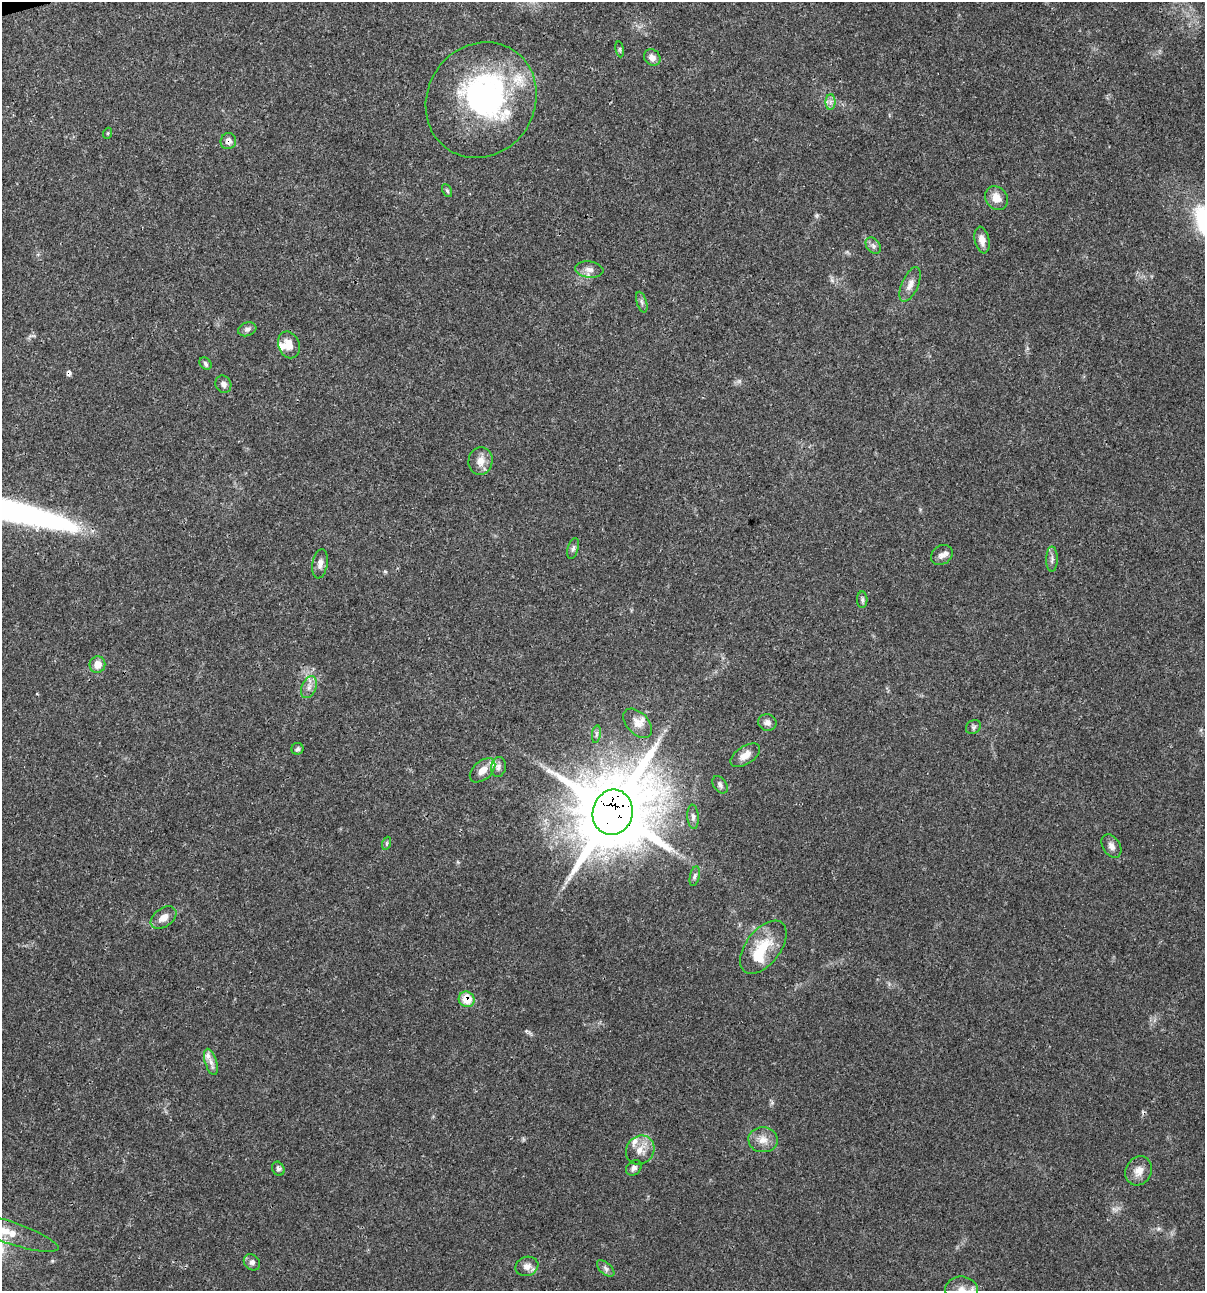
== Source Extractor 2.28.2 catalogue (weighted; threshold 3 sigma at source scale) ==
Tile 11 of 4 x 4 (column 3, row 3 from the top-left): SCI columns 2508-3710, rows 1294-2582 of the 4963 x 5162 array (HDU 1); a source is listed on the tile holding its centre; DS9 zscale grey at full resolution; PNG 1207 x 1293 px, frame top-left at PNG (2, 2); each listed source drawn as its Kron ellipse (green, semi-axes under 4 px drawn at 4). Shown black and unused: <1% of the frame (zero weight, under 3 of 4 exposures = <1% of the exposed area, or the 3 px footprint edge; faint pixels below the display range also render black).
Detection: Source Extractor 2.28.2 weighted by HDU 2 'WHT'; one run over the whole footprint, this tile lists its part. Background 0.0314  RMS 0.002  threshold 0.0091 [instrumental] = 3 sigma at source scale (4.5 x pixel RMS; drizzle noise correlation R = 1.50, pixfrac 1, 0.0396/0.0396 arcsec/px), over >= 5 px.
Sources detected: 63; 2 inside a brighter object's white glare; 1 cosmic-ray / hot-pixel residue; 1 long thin detection or spike segment (spike, bleed or trail) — neither listed nor drawn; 6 inside a brighter listed object's ellipse — not listed separately; the other 53 listed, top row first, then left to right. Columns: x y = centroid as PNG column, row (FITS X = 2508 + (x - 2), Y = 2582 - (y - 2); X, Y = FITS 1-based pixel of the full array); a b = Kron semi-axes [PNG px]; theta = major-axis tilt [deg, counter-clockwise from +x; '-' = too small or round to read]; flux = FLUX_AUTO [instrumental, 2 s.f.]
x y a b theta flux
620 49 8 4 -82 0.29
652 57 9 7 -42 1
481 100 59 54 57 45
830 102 8 5 89 0.71
108 133 5 3 - 0.21
228 141 8 7 - 1.1
447 191 7 4 -62 0.33
996 198 12 10 -49 2.4
982 240 13 7 -77 1.6
873 246 9 6 -50 0.69
589 269 14 8 -8 1.3
910 284 18 8 67 1.5
642 302 11 5 -72 0.55
247 329 9 6 19 0.69
289 345 14 10 -68 2.4
206 364 7 5 -47 0.4
223 384 9 7 -61 0.87
481 461 14 12 76 2.1
573 548 11 5 74 0.56
942 555 11 9 36 1.1
1052 559 13 5 90 0.8
320 564 15 7 81 1.1
862 600 8 5 89 0.48
97 664 8 8 - 2
309 687 11 7 67 1.2
767 722 9 8 - 1
638 723 17 11 -45 1.9
973 727 8 6 34 0.54
596 734 9 4 82 0.49
297 749 6 6 - 0.43
745 755 17 9 33 1.9
498 767 10 7 79 0.87
482 770 15 9 41 1.9
720 785 9 6 -51 0.65
613 812 23 20 76 2400
693 817 12 5 -86 0.71
387 843 6 4 71 0.34
1111 846 13 8 -58 1.2
695 876 10 4 78 0.53
163 918 14 9 37 1.7
763 947 31 17 53 6.7
467 999 8 7 - 3.9
211 1062 13 6 -73 1.1
763 1140 14 12 -4 2.1
640 1150 15 13 51 2.4
634 1168 9 6 43 0.7
278 1169 7 6 - 0.58
1139 1171 15 13 63 2.1
8 1232 53 11 -18 5.5
252 1262 9 7 -43 0.8
527 1266 11 9 21 1.4
606 1268 10 5 -42 0.64
962 1290 16 13 -7 2.3
Overlapping masked pixels (flux is a lower limit): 3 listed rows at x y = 228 141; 613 812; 467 999
Isophote crosses this tile's border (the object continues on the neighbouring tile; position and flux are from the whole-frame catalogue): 2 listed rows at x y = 8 1232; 962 1290